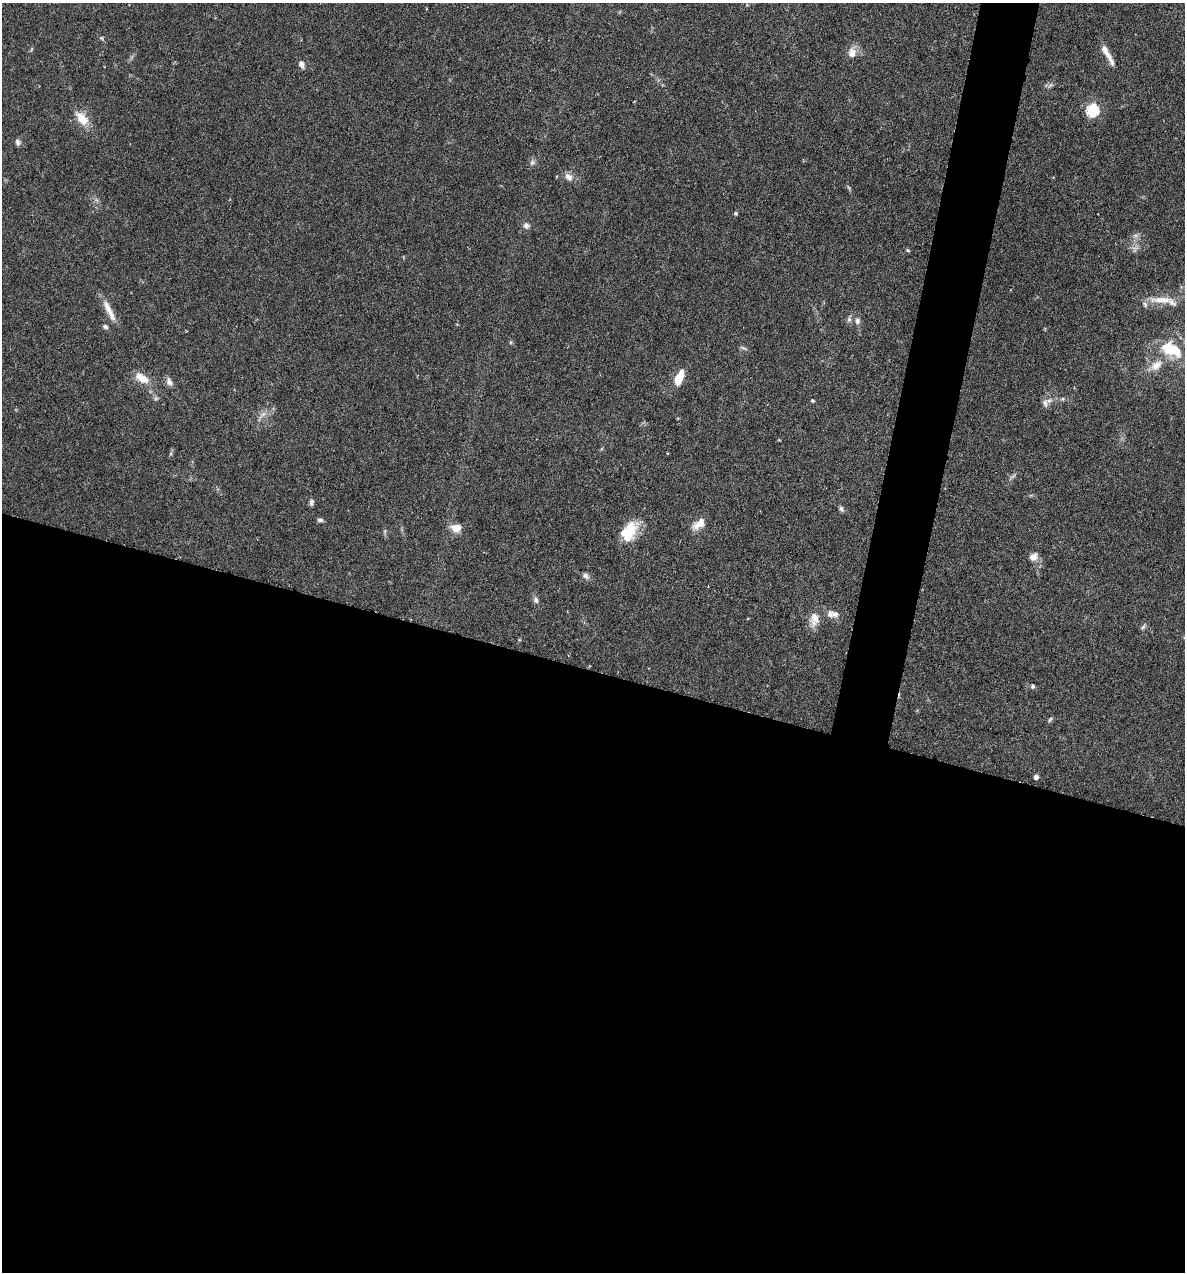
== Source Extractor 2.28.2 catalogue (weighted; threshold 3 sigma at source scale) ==
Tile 14 of 4 x 4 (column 2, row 4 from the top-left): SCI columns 1306-2488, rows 1-1270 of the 5097 x 5080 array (HDU 1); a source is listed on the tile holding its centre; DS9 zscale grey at full resolution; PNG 1187 x 1274 px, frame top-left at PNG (2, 3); no overlay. Shown black and unused: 50% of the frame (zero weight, under 4 of 7 exposures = <1% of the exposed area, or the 3 px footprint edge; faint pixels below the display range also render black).
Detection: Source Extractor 2.28.2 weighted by HDU 2 'WHT'; one run over the whole footprint, this tile lists its part. Background 0.111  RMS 0.0036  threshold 0.0147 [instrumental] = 3 sigma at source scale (4.09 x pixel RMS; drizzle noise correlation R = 1.36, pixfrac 0.8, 0.05/0.05 arcsec/px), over >= 5 px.
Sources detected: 46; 3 inside a brighter listed object's ellipse — not listed separately; the other 43 listed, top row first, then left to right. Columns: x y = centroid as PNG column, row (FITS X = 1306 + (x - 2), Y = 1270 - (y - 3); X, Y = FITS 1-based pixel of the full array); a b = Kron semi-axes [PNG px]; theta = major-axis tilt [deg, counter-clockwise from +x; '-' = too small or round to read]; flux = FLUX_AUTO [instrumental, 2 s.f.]
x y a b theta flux
102 38 6 4 -71 0.43
852 53 13 10 86 3
1107 53 25 7 -60 3.3
301 64 8 6 -64 1.6
1050 85 9 3 45 0.61
1092 110 6 6 - 39
82 118 19 11 -50 5.6
18 142 10 6 -71 0.96
532 162 9 5 63 0.97
569 177 12 8 -40 2
735 213 4 4 - 0.59
526 225 8 8 - 1.2
908 251 5 3 - 0.34
1162 300 34 9 0 6
109 310 32 7 -63 4
849 319 7 6 - 0.83
857 321 8 7 - 1.2
105 327 6 5 - 0.78
1169 349 22 14 -27 9.2
1156 365 19 11 35 4.5
142 378 20 10 -32 4.6
679 378 17 8 66 5.9
169 382 12 7 -60 1.6
156 398 7 4 18 0.52
1063 399 6 3 -72 0.39
812 400 4 3 - 0.49
1045 403 12 7 -80 1.5
263 414 9 4 53 1.2
311 502 8 5 77 0.85
841 508 8 5 -59 0.78
320 520 7 5 -10 0.79
699 524 17 9 38 3.5
456 528 14 10 1 3
629 531 25 16 60 9.5
1033 557 12 10 36 2.3
585 576 9 6 -51 1.1
536 600 8 6 -75 1.1
835 614 10 9 - 1.8
814 619 20 11 84 3.9
1143 627 7 4 44 0.65
1033 686 5 5 - 0.59
1050 719 8 4 54 0.53
1036 777 4 4 - 1.5